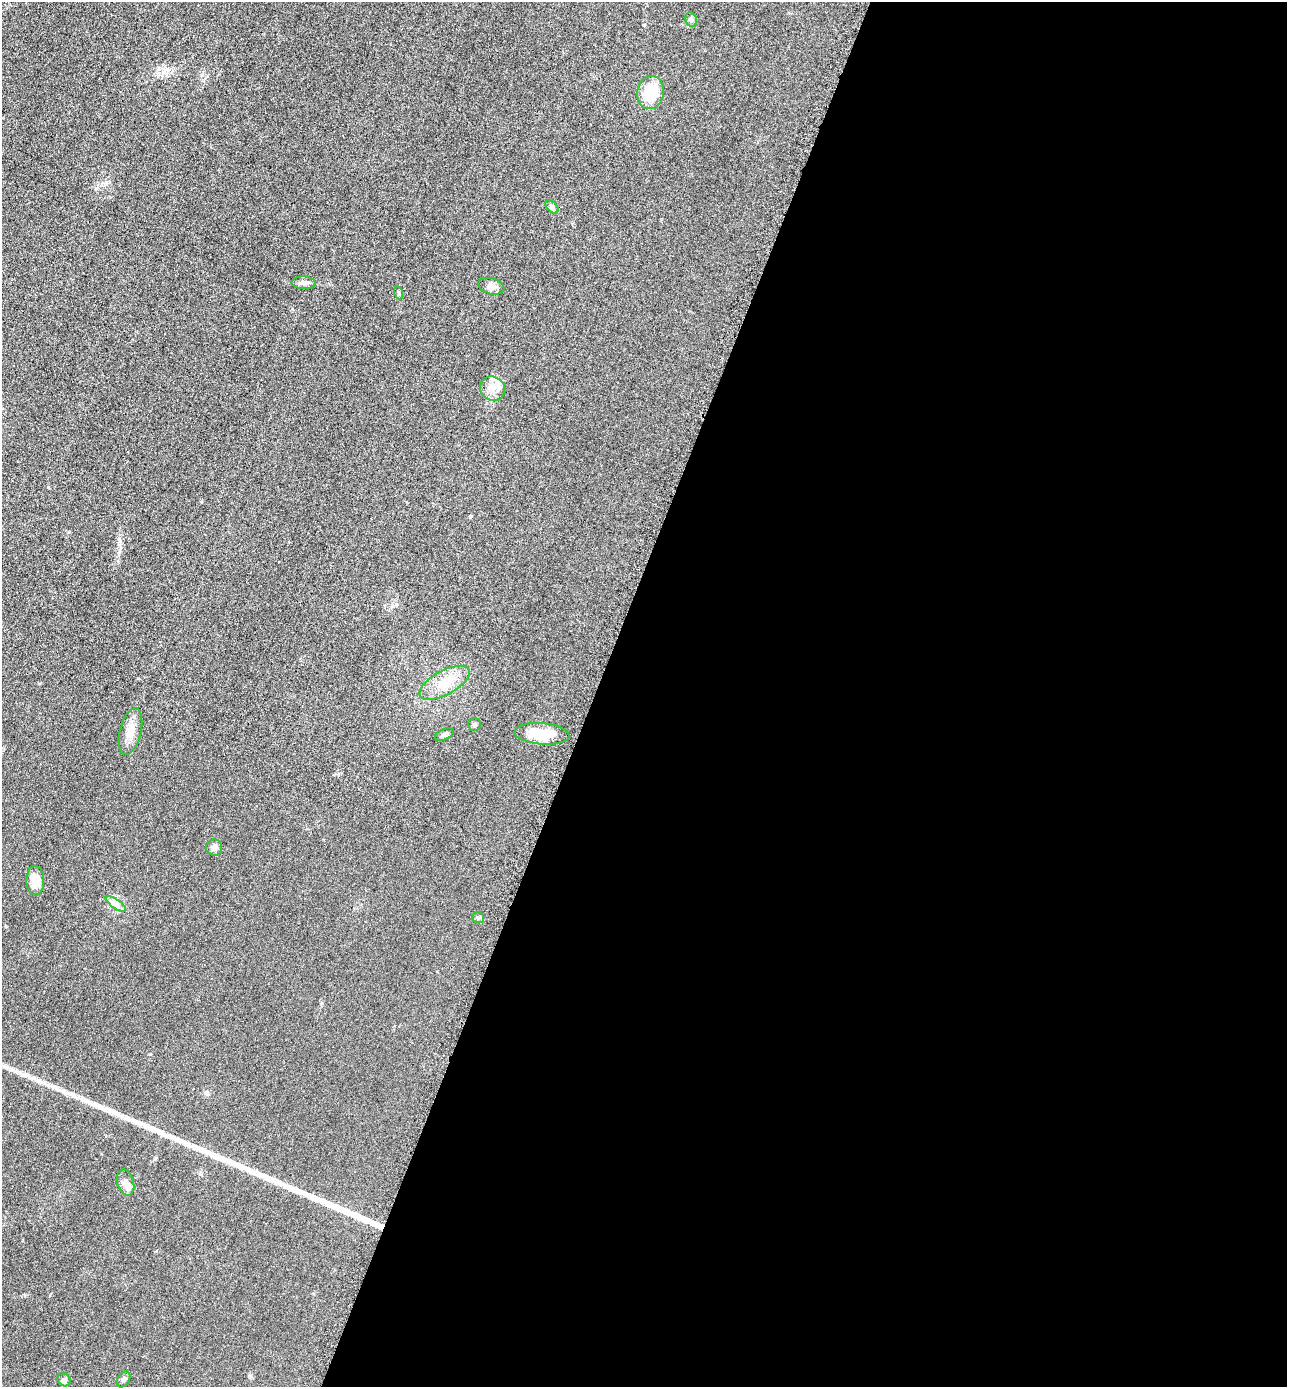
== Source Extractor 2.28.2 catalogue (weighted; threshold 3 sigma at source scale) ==
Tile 12 of 4 x 4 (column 4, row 3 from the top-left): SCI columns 4150-5434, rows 1399-2783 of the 5584 x 5572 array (HDU 1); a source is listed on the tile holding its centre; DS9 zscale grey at full resolution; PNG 1289 x 1389 px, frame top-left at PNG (2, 2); each listed source drawn as its Kron ellipse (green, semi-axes under 4 px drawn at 4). Shown black and unused: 54% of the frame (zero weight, under 3 of 6 exposures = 2% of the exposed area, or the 3 px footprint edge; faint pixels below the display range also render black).
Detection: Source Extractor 2.28.2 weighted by HDU 2 'WHT'; one run over the whole footprint, this tile lists its part. Background 0.0494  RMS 0.0096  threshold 0.0393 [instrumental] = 3 sigma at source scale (4.09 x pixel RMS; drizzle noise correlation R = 1.36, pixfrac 0.8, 0.05/0.05 arcsec/px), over >= 5 px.
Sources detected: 22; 2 long thin detections or spike segments (spike, bleed or trail) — neither listed nor drawn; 1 inside a brighter listed object's ellipse — not listed separately; the other 19 listed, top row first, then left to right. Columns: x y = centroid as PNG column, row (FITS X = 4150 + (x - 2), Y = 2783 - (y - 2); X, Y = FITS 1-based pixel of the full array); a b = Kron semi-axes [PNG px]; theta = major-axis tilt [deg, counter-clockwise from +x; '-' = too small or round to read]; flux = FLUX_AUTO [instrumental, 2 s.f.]
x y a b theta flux
691 20 7 5 -70 1.9
650 92 17 13 79 29
552 207 8 4 -45 2
303 283 12 6 -3 3.2
491 286 13 8 -15 4.5
399 293 6 4 -71 1.3
492 388 13 11 -36 8.7
445 683 28 12 29 18
474 725 6 6 - 1.9
131 732 24 10 76 11
542 734 27 10 -5 25
444 735 10 5 23 2.3
214 847 8 8 - 3.5
35 881 15 9 -88 12
116 904 12 4 -35 3.9
478 918 6 5 - 1.6
126 1182 13 8 -74 5.8
123 1379 8 6 57 2.2
64 1380 7 6 - 2.1
Unlisted compact peaks at least as high as the median listed source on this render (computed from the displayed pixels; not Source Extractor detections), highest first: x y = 69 532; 96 188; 644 25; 202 75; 470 517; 48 487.